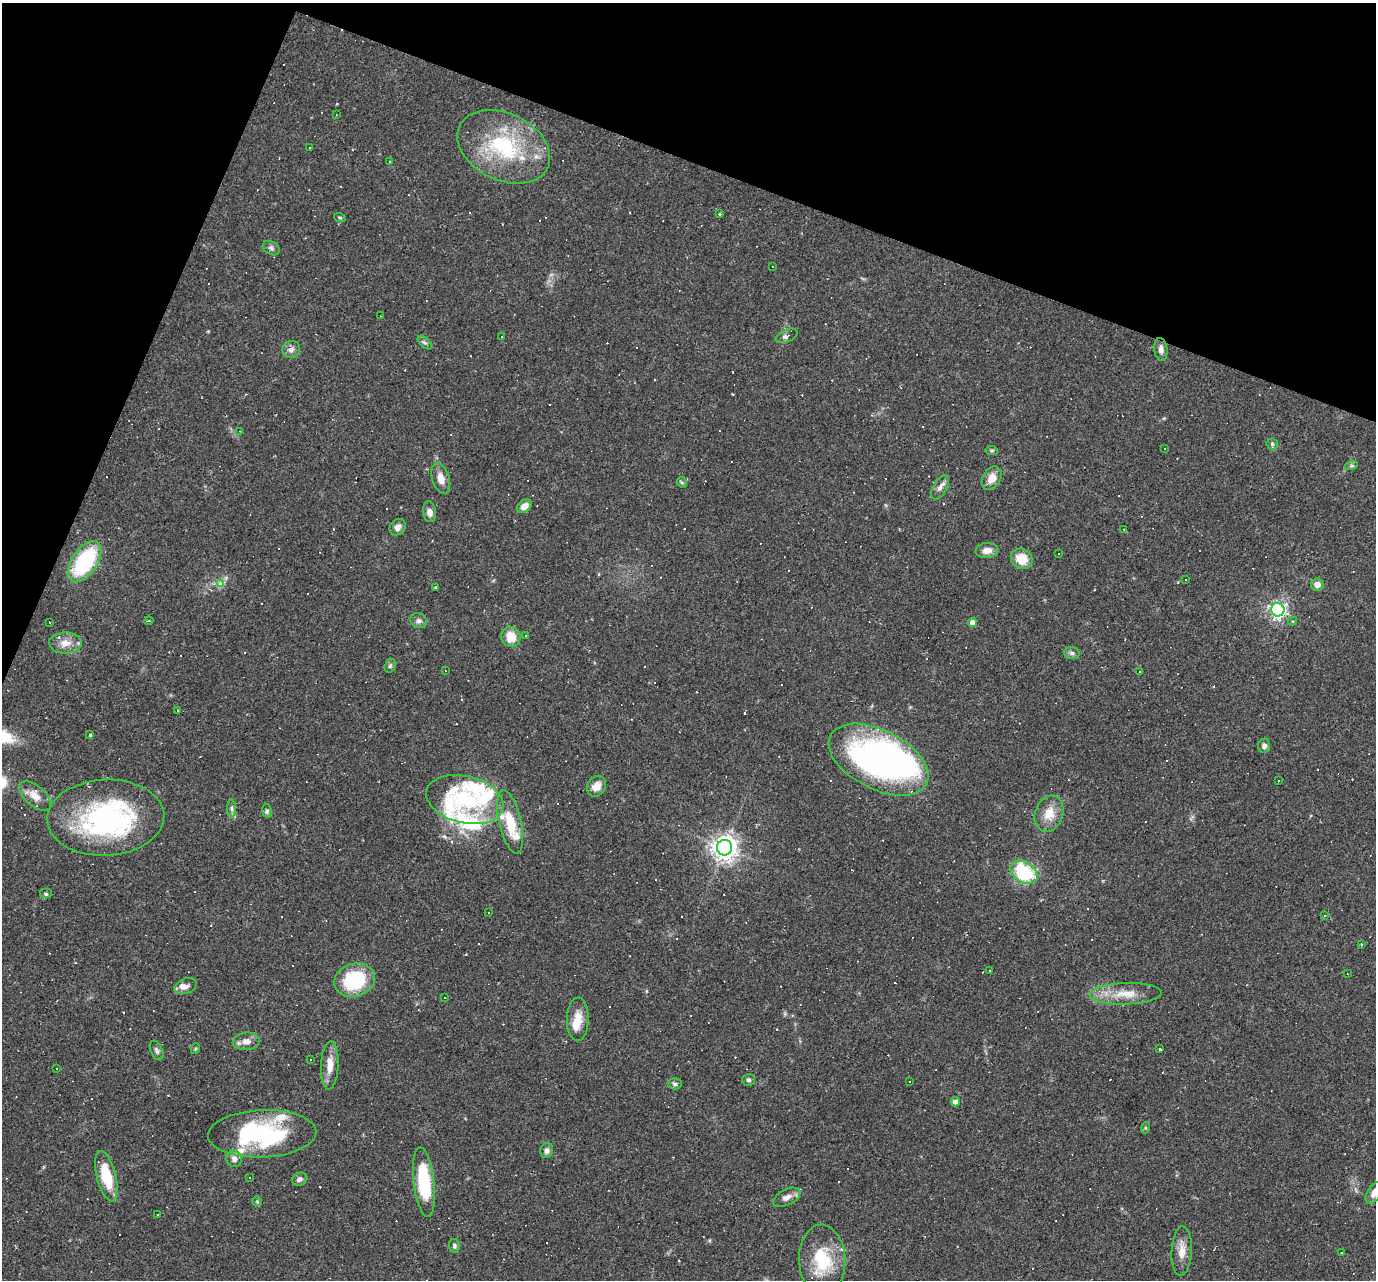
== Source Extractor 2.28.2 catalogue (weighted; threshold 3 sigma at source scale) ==
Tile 2 of 4 x 4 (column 2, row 1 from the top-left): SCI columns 1375-2748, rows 4099-5376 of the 5495 x 5510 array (HDU 1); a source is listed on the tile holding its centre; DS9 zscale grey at full resolution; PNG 1378 x 1282 px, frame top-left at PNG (2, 3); each listed source drawn as its Kron ellipse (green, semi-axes under 4 px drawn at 4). Shown black and unused: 19% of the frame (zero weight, under 2 of 3 exposures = <1% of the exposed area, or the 3 px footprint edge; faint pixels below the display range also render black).
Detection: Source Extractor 2.28.2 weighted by HDU 2 'WHT'; one run over the whole footprint, this tile lists its part. Background 0.0361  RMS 0.0046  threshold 0.0208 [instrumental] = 3 sigma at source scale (4.5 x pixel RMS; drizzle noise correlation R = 1.50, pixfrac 1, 0.05/0.05 arcsec/px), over >= 5 px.
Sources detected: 219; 5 inside a brighter object's white glare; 99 cosmic-ray / hot-pixel residue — neither listed nor drawn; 14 inside a brighter listed object's ellipse — not listed separately; the other 101 listed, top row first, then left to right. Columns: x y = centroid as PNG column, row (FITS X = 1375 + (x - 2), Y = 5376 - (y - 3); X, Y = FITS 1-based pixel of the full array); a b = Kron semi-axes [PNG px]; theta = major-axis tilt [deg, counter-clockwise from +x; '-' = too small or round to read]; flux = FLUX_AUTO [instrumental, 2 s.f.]
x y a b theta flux
336 115 2 2 - 0.34
310 147 3 2 - 0.55
504 147 49 33 -25 47
390 161 3 3 - 0.85
719 214 3 3 - 0.83
340 218 6 3 -19 0.55
271 248 9 6 -32 1.4
772 266 2 2 - 0.34
381 316 3 2 - 0.35
787 336 11 6 23 1.7
501 337 3 2 - 0.54
425 343 9 4 -43 1
291 349 9 8 - 2.1
1161 349 11 6 -85 2.5
240 431 3 2 - 0.31
1272 444 6 5 - 0.84
1165 448 3 3 - 0.63
992 450 6 4 -6 0.73
1351 466 6 4 18 0.75
441 478 16 8 -72 4.8
992 478 12 9 61 4.9
682 482 6 4 -65 0.83
940 488 13 7 60 2.3
524 506 8 5 36 3.6
429 512 10 6 -83 2.7
397 527 9 7 46 2.3
1124 529 3 2 - 0.55
987 550 11 7 5 4
1058 554 2 2 - 0.37
1022 559 11 10 - 9.5
85 562 23 12 55 40
1185 580 3 2 - 0.48
220 583 3 3 - 3.4
1317 584 6 6 - 3.5
436 588 3 3 - 0.56
1278 610 6 6 - 160
149 621 4 3 - 0.54
419 621 8 7 - 1.6
1292 621 4 4 - 0.54
50 622 3 3 - 9.3
973 622 4 4 - 3.4
526 636 3 3 - 3.7
511 637 10 9 - 8.1
65 643 16 10 1 4.8
1072 653 7 6 - 1.3
390 666 7 5 72 0.98
445 671 3 2 - 0.28
1139 672 3 3 - 0.98
177 711 3 3 - 1.2
90 735 3 3 - 1.4
1264 746 7 6 - 1.6
878 760 54 29 -27 160
1278 781 3 3 - 1.4
597 786 11 9 55 4.3
35 796 19 10 -41 5.1
465 799 39 23 -13 35
232 808 9 4 -89 1.2
267 811 7 4 -82 0.94
1049 814 19 14 71 7.9
106 818 59 38 3 91
510 822 32 11 -77 16
725 848 7 7 - 460
1024 872 15 10 -35 35
46 894 6 5 - 0.8
489 912 2 2 - 0.4
1325 916 3 3 - 3
1361 944 3 2 - 0.48
990 971 3 2 - 0.51
1348 974 3 2 - 0.39
355 980 21 16 16 29
186 986 12 7 21 2.5
1126 994 36 10 2 10
445 998 2 2 - 0.36
578 1019 22 11 89 7.2
246 1041 13 8 6 3.6
195 1049 5 3 - 0.56
1160 1049 3 3 - 0.75
157 1050 10 6 -65 1.3
310 1059 3 2 - 0.44
330 1065 24 9 87 6.2
57 1068 3 2 - 0.48
748 1080 6 6 - 1.1
909 1081 2 2 - 0.36
675 1084 7 5 -1 1
955 1102 4 4 - 3.1
1145 1128 5 3 - 0.47
262 1134 54 23 2 45
547 1150 7 6 - 1.7
234 1159 8 8 - 2.6
106 1176 26 9 -75 18
249 1178 3 2 - 0.63
300 1179 8 6 27 1.9
424 1182 35 10 -83 30
1374 1193 12 6 60 3
787 1197 14 8 26 3.1
257 1201 5 4 - 0.61
157 1214 3 2 - 0.49
454 1246 7 5 -80 1.1
1182 1251 25 10 87 5.4
1341 1253 3 3 - 0.97
822 1260 35 23 -88 23
Isophote crosses this tile's border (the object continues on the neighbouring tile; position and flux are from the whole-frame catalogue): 1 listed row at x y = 1374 1193